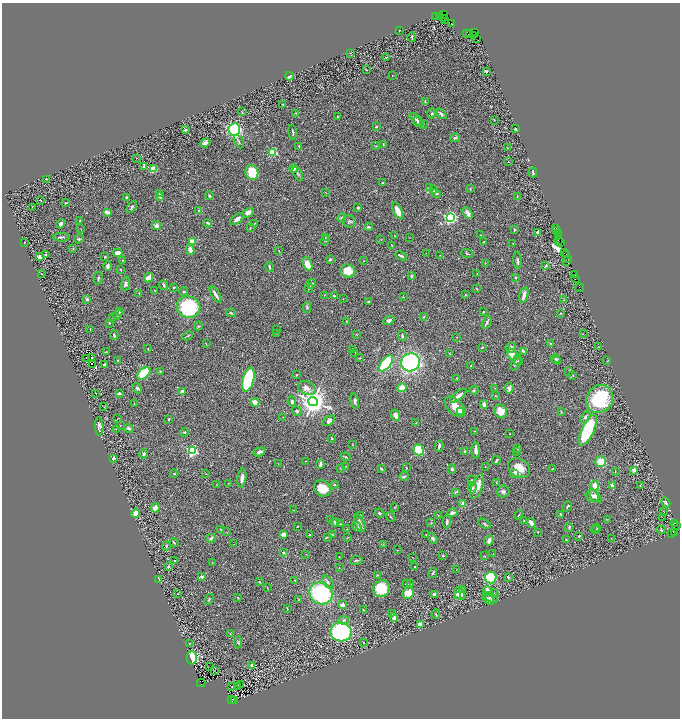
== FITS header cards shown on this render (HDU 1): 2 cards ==
NAXIS1  =                 1356
NAXIS2  =                 1432

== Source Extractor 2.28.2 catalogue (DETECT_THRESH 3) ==
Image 1356 x 1432 px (HDU 1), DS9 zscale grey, zoomed out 1/2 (1 PNG px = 2 x 2 image px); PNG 682 x 720 px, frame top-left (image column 1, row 1431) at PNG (2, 3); each listed source drawn as its Kron ellipse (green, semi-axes under 4 px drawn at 4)
Background 0.495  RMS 0.03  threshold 0.0911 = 3 sigma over >= 5 px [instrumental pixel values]
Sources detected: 478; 54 cannot appear on this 1/2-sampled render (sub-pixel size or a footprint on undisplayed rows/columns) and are neither listed nor drawn; the other 424 listed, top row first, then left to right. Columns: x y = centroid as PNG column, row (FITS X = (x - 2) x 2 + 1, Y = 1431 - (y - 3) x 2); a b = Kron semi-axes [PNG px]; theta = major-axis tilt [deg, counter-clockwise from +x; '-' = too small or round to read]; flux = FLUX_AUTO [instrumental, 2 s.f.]
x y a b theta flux
444 15 2 1 - 60
436 16 3 1 - 53
439 17 2 1 - 240
443 18 2 1 - 180
445 20 4 3 - 120
452 23 2 1 - 19
400 30 2 1 - 3.6
474 32 2 1 - 110
467 33 3 2 - 80
470 33 3 3 - 30
474 36 4 2 - 160
412 37 5 2 - 6.3
476 39 2 1 - 28
350 53 3 2 - 2.7
386 57 4 2 - 3.8
367 70 3 2 - 2.4
486 71 3 2 - 12
392 75 2 2 - 3.1
289 76 4 2 - 21
425 102 4 2 - 5.8
283 104 2 2 - 5.5
242 112 4 3 - 3.7
296 113 3 2 - 3.3
432 113 5 3 - 6.5
441 114 6 3 -46 16
337 116 2 1 - 2.9
417 120 9 3 -44 16
494 120 2 2 - 2.3
418 122 5 4 - 12
423 124 4 2 - 4.5
376 127 3 3 - 6
516 129 3 2 - 10
185 130 3 2 - 6
234 130 6 5 - 560
292 132 7 2 -82 8.2
455 138 5 4 - 9.7
239 142 7 3 -64 9.1
205 143 5 3 - 17
383 144 3 2 - 3.8
299 146 2 2 - 12
376 146 3 3 - 3.9
507 148 3 2 - 2.3
273 152 3 3 - 330
136 158 3 1 - 1.9
509 162 2 1 - 1.9
144 167 3 2 - 14
294 168 4 2 - 58
153 169 3 3 - 100
252 172 7 6 - 200
533 172 5 2 - 12
298 174 7 3 -59 12
47 179 3 2 - 4.4
382 183 3 2 - 3.3
429 188 4 3 - 6.8
433 189 4 3 - 9.2
470 189 4 2 - 3.4
326 193 3 1 - 2.2
436 193 5 3 - 8.6
160 194 3 2 - 12
209 196 4 3 - 8.4
517 196 3 2 - 4.5
160 197 3 3 - 7.7
127 198 3 3 - 12
40 200 2 1 - 29
66 203 3 2 - 4.6
32 207 2 1 - 1.8
132 207 6 3 53 8.7
358 208 3 3 - 7.8
199 210 3 3 - 6.8
398 211 9 4 -65 73
107 212 4 2 - 48
248 213 6 4 30 34
468 213 6 3 -59 36
342 218 4 3 - 10
450 218 3 3 - 1400
237 219 8 4 38 26
80 221 3 2 - 9.4
349 221 7 6 - 12
208 223 4 2 - 11
254 223 3 2 - 3.6
61 224 5 4 - 19
156 225 5 4 - 26
368 227 4 3 - 11
250 228 2 2 - 3.3
555 228 3 1 - 57
81 229 2 1 - 2.1
514 230 4 2 - 5.2
557 230 2 1 - 21
538 232 2 2 - 53
558 234 3 2 - 29
481 235 2 2 - 1.8
395 236 2 2 - 3.2
558 236 3 1 - 15
61 237 8 2 -1 8.7
325 237 3 2 - 3.3
409 238 2 1 - 1.5
79 239 5 4 - 7.6
325 240 5 3 - 5.3
381 240 2 1 - 1.9
558 240 3 1 - 25
24 242 2 2 - 3.7
192 242 3 3 - 48
484 242 2 2 - 4.1
561 242 2 1 - 4.1
513 243 2 1 - 1.9
392 245 2 2 - 1.9
73 248 3 2 - 3.1
190 250 5 3 - 33
279 251 3 1 - 2.3
564 252 2 1 - 22
118 253 5 3 - 42
426 253 2 1 - 1.5
45 254 2 2 - 5.6
467 254 6 2 -21 6
567 254 3 1 - 15
440 255 2 1 - 1.9
401 256 6 2 -24 11
40 257 3 3 - 37
105 257 2 2 - 6.6
568 259 3 1 - 52
122 260 2 2 - 2.6
330 260 3 3 - 6.9
518 260 8 3 -86 12
364 261 2 2 - 1.8
566 262 2 1 - 46
485 263 3 2 - 2.6
307 264 7 4 -66 82
546 265 4 3 - 9.3
108 266 4 3 - 15
270 267 5 3 - 8.5
121 269 2 2 - 3.7
348 271 7 6 - 95
477 273 4 2 - 3.2
41 274 2 1 - 1.6
575 275 2 1 - 34
412 276 3 3 - 9.9
516 277 3 2 - 3.8
98 278 6 3 81 7.9
148 278 5 3 - 98
576 278 3 2 - 63
126 284 7 4 80 15
311 284 5 3 - 7.8
163 285 5 2 - 14
174 288 2 2 - 7.7
309 288 4 2 - 7.2
477 288 3 2 - 3.5
580 288 4 2 - 37
155 290 4 3 - 4.1
184 292 4 2 - 6.4
139 293 3 2 - 2.5
216 294 9 2 -59 28
324 295 2 1 - 1.8
466 295 3 3 - 4.9
524 295 8 3 75 30
334 296 3 2 - 6.7
403 297 3 2 - 4
343 298 2 1 - 1.2
87 299 2 2 - 32
564 300 3 2 - 3.1
368 301 4 2 - 5.3
188 307 12 10 -17 520
307 307 5 4 - 8.7
119 312 3 3 - 3.6
483 312 3 2 - 3.1
231 313 5 3 - 7.2
560 313 3 2 - 3.5
118 315 5 2 - 5.9
424 317 3 2 - 4
113 318 3 2 - 3.8
389 320 6 3 25 16
346 322 4 2 - 4.5
487 322 6 2 62 11
109 323 3 2 - 5.4
198 326 4 3 - 6.1
90 329 2 1 - 3
276 329 2 1 - 1.6
277 333 3 2 - 2.6
583 334 2 2 - 1.7
114 335 5 2 - 8.5
356 335 3 2 - 2.4
187 336 5 3 - 6.6
402 336 5 2 - 8
457 337 2 2 - 2
550 343 3 3 - 3.9
206 344 3 2 - 2.9
599 347 2 2 - 2.5
482 348 4 2 - 4.5
511 348 5 5 - 18
148 349 2 1 - 2.4
352 349 2 2 - 4.3
523 351 4 2 - 16
106 352 2 2 - 4.1
355 353 2 1 - 3.6
449 354 3 2 - 2.6
512 354 6 4 -48 49
91 357 3 2 - 5.3
86 358 2 1 - 3.8
359 358 3 2 - 2.4
556 359 5 3 - 7.7
118 360 3 2 - 3.7
557 360 4 3 - 5.7
518 361 4 3 - 5.2
607 361 2 1 - 1.6
411 362 10 9 - 940
516 362 8 3 71 11
386 363 9 5 53 420
104 364 2 2 - 7.8
92 365 2 1 - 1.2
471 366 2 2 - 3.5
160 371 3 3 - 4.8
569 371 4 2 - 3.7
144 373 7 5 41 190
296 375 3 2 - 4.4
573 375 3 2 - 3
457 378 3 3 - 3.4
248 380 12 5 74 360
137 388 5 3 - 11
307 388 9 6 -26 42
402 388 4 4 - 64
495 388 2 1 - 1.7
509 388 5 3 - 16
474 390 4 3 - 5.4
182 392 3 2 - 32
96 393 2 1 - 1.9
119 393 3 2 - 19
458 396 10 4 37 28
495 396 3 3 - 4.2
600 399 14 13 - 410
292 401 5 3 - 14
313 401 5 4 - 8500
355 401 8 4 -80 14
255 402 4 3 - 61
134 404 2 2 - 2.6
484 405 4 3 - 28
104 407 2 1 - 1.4
455 407 12 7 -44 66
297 411 5 4 - 10
501 411 7 6 - 69
561 411 4 2 - 4.3
460 412 2 2 - 81
396 415 5 4 - 33
283 417 2 2 - 2.1
585 417 6 3 51 13
117 419 3 2 - 2
169 419 3 2 - 6.9
329 421 7 4 36 16
416 423 2 2 - 2.7
120 425 2 1 - 1.7
99 427 9 3 -87 21
129 428 5 3 - 14
116 429 2 1 - 5.3
588 430 16 6 65 570
474 431 2 2 - 2.9
184 432 4 3 - 6.4
510 433 2 2 - 2.3
332 438 2 2 - 5.3
352 445 3 2 - 2
439 446 5 2 - 18
517 448 3 2 - 3.8
419 450 5 5 - 350
476 450 8 3 -84 31
192 451 3 3 - 800
465 451 4 3 - 9.5
259 452 6 3 16 18
516 452 2 1 - 1.4
144 454 5 3 - 9.2
346 457 5 2 - 5
113 458 3 2 - 14
496 460 4 2 - 11
305 461 2 2 - 2.6
601 462 5 5 - 76
278 464 3 2 - 2.9
320 464 4 2 - 18
346 466 3 2 - 3.3
485 466 2 1 - 2
341 468 3 2 - 4.5
406 468 3 3 - 5.1
519 468 11 9 -29 82
553 468 3 2 - 4.1
381 469 3 3 - 7.5
452 469 4 3 - 9.2
634 470 3 3 - 38
615 471 3 2 - 2.4
514 473 2 2 - 71
174 474 4 2 - 4.7
206 474 3 2 - 1.9
404 476 4 3 - 9.5
242 478 9 4 82 39
472 480 4 3 - 5.1
228 483 3 2 - 2.1
496 483 2 2 - 2.5
216 485 2 2 - 2.1
334 485 4 4 - 6.2
640 485 4 2 - 4.8
477 486 13 5 68 64
595 486 5 3 - 67
612 486 4 3 - 18
322 488 9 7 -35 100
472 488 6 4 85 14
503 491 6 6 - 16
455 492 4 3 - 6.8
592 496 7 6 - 21
595 496 8 4 -51 18
666 502 5 3 - 15
463 504 2 2 - 78
567 506 5 2 - 8.9
395 507 3 3 - 4.5
155 508 5 4 - 42
294 510 2 1 - 1.5
664 512 2 1 - 1.2
136 513 4 3 - 85
379 513 5 3 - 6.3
452 513 5 3 - 17
560 514 3 2 - 4.3
360 515 4 3 - 5.1
519 515 5 2 - 4.3
438 516 2 1 - 2.2
391 517 5 2 - 4.9
662 517 2 1 - 18
331 520 4 3 - 8
607 520 3 2 - 3.7
524 521 2 2 - 4.5
335 522 4 3 - 12
431 522 3 2 - 3.8
447 522 6 3 85 13
360 523 9 4 -65 28
531 523 4 2 - 66
675 523 2 2 - 60
340 524 2 2 - 3.4
484 524 7 2 -32 7.3
676 525 4 2 - 24
297 526 3 2 - 3
357 527 6 3 -41 18
569 527 4 3 - 7.6
597 528 4 2 - 4.8
220 529 2 2 - 3.5
347 529 3 2 - 2.8
595 530 4 3 - 5.2
661 530 4 3 - 6.4
227 532 3 2 - 2.8
538 532 2 1 - 3.3
674 533 2 2 - 48
332 534 4 2 - 4.1
671 534 3 2 - 54
283 535 4 3 - 32
309 535 4 2 - 6.6
426 535 2 1 - 3.6
579 536 3 2 - 5.7
327 537 4 3 - 5
211 538 4 3 - 14
347 538 3 2 - 2.6
433 538 5 3 - 15
611 538 2 1 - 2
489 540 5 3 - 24
566 540 2 2 - 5.5
174 543 4 2 - 5.9
234 544 3 2 - 1.7
383 545 3 2 - 2.9
166 546 4 3 - 7.1
397 550 2 2 - 1.7
283 553 4 3 - 12
306 554 2 2 - 2.9
493 554 2 1 - 1.5
443 556 3 2 - 5.6
484 556 3 2 - 4
339 557 2 1 - 1.5
412 557 2 1 - 1.6
356 560 6 3 10 7.7
174 561 2 2 - 11
212 563 2 2 - 2.4
168 567 3 2 - 7.6
415 567 2 2 - 7.6
339 568 2 2 - 1.8
456 570 2 1 - 1.8
433 573 5 2 - 6.5
377 575 3 2 - 4.6
202 577 3 3 - 15
508 577 4 2 - 7.7
491 578 6 5 - 370
159 579 2 1 - 1.6
295 580 4 2 - 3.2
259 582 3 3 - 5.8
328 582 7 4 -52 17
407 584 3 2 - 6
410 584 3 2 - 3.5
267 588 3 2 - 1.7
381 589 8 8 - 180
463 590 4 2 - 3.4
488 591 5 3 - 40
321 593 12 10 -31 620
408 593 6 5 - 82
460 593 7 5 -53 52
494 593 4 4 - 9.3
178 594 2 2 - 2
434 594 4 3 - 15
457 595 4 3 - 69
491 597 8 3 -29 11
238 598 3 2 - 3.6
209 599 6 2 66 5.6
489 599 6 3 -42 23
299 600 4 2 - 4
342 605 2 2 - 88
287 609 3 2 - 3.3
363 610 3 1 - 2.7
391 614 4 2 - 5.8
436 614 4 2 - 5.7
394 617 4 3 - 26
344 620 5 4 - 13
420 624 4 3 - 50
341 632 10 9 - 740
230 633 3 2 - 3.3
238 642 6 3 86 7.3
364 642 3 3 - 4.8
190 643 4 2 - 4
192 658 6 5 - 290
251 665 3 3 - 8.8
210 667 2 2 - 40
214 671 3 1 - 2.5
201 683 4 2 - 260
240 685 2 1 - 26
232 686 2 1 - 1.7
238 686 2 1 - 2.2
232 699 2 2 - 27
234 700 2 1 - 55
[54 sub-pixel or undisplayed-footprint detections neither listed nor drawn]